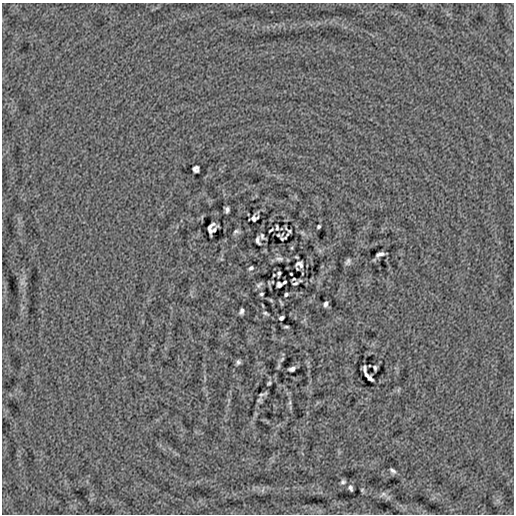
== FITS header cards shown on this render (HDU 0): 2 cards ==
NAXIS1  =                  512
NAXIS2  =                  512

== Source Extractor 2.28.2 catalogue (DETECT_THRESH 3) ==
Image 512 x 512 px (HDU 0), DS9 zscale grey, 1 PNG px = 1 image px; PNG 516 x 516 px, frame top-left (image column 1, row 512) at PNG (2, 3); no overlay
Background -4.42e-05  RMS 0.0039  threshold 0.0117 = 3 sigma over >= 5 px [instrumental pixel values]
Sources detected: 55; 1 with non-positive FLUX_AUTO (blend fragments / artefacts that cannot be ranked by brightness) is not listed; the other 54 listed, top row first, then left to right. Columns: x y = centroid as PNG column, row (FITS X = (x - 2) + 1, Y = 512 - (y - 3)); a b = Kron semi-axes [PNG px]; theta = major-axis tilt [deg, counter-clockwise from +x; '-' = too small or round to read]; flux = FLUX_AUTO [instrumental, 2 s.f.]
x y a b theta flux
196 169 6 6 - 0.8
227 210 6 4 83 0.71
254 218 7 5 31 0.82
277 227 5 2 - 0.36
319 227 4 3 - 0.41
210 228 12 7 69 0.39
214 230 7 3 51 0.51
271 230 5 2 - 0.28
236 231 7 5 18 0.55
289 231 4 3 - 0.29
302 233 9 5 -34 0.58
287 234 3 2 - 0.17
278 235 4 3 - 0.23
262 236 7 4 -73 0.39
258 240 8 4 -80 0.65
292 248 5 3 - 0.25
380 254 8 4 20 0.86
279 259 12 6 -2 0.87
348 262 8 5 59 0.69
300 264 7 5 -10 0.97
251 268 5 3 - 0.5
279 274 5 3 - 0.51
291 274 3 2 - 0.2
293 279 3 2 - 0.25
284 282 4 2 - 0.37
22 283 7 5 1 0.53
295 283 5 3 - 0.46
259 285 8 4 38 0.64
279 285 5 5 - 0.5
261 294 4 3 - 0.38
286 294 4 3 - 0.48
271 300 6 4 -45 0.29
281 303 7 2 -57 0.3
326 304 5 3 - 0.7
242 311 6 4 71 0.77
265 313 9 4 -25 0.47
281 318 5 4 - 0.64
286 327 5 2 - 0.36
282 359 8 4 45 0.46
238 362 5 4 - 0.59
375 368 5 3 - 0.42
292 369 6 4 20 0.93
365 369 7 3 -85 0.55
366 375 5 3 - 0.46
370 379 6 4 -56 0.53
269 383 4 3 - 0.38
263 394 8 3 21 0.51
290 403 8 4 81 0.59
392 471 6 3 -39 0.63
343 482 5 4 - 0.53
350 488 6 4 -67 0.59
263 490 7 4 71 0.44
362 490 4 4 - 0.27
383 494 10 7 19 0.97
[1 non-positive-flux detection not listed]